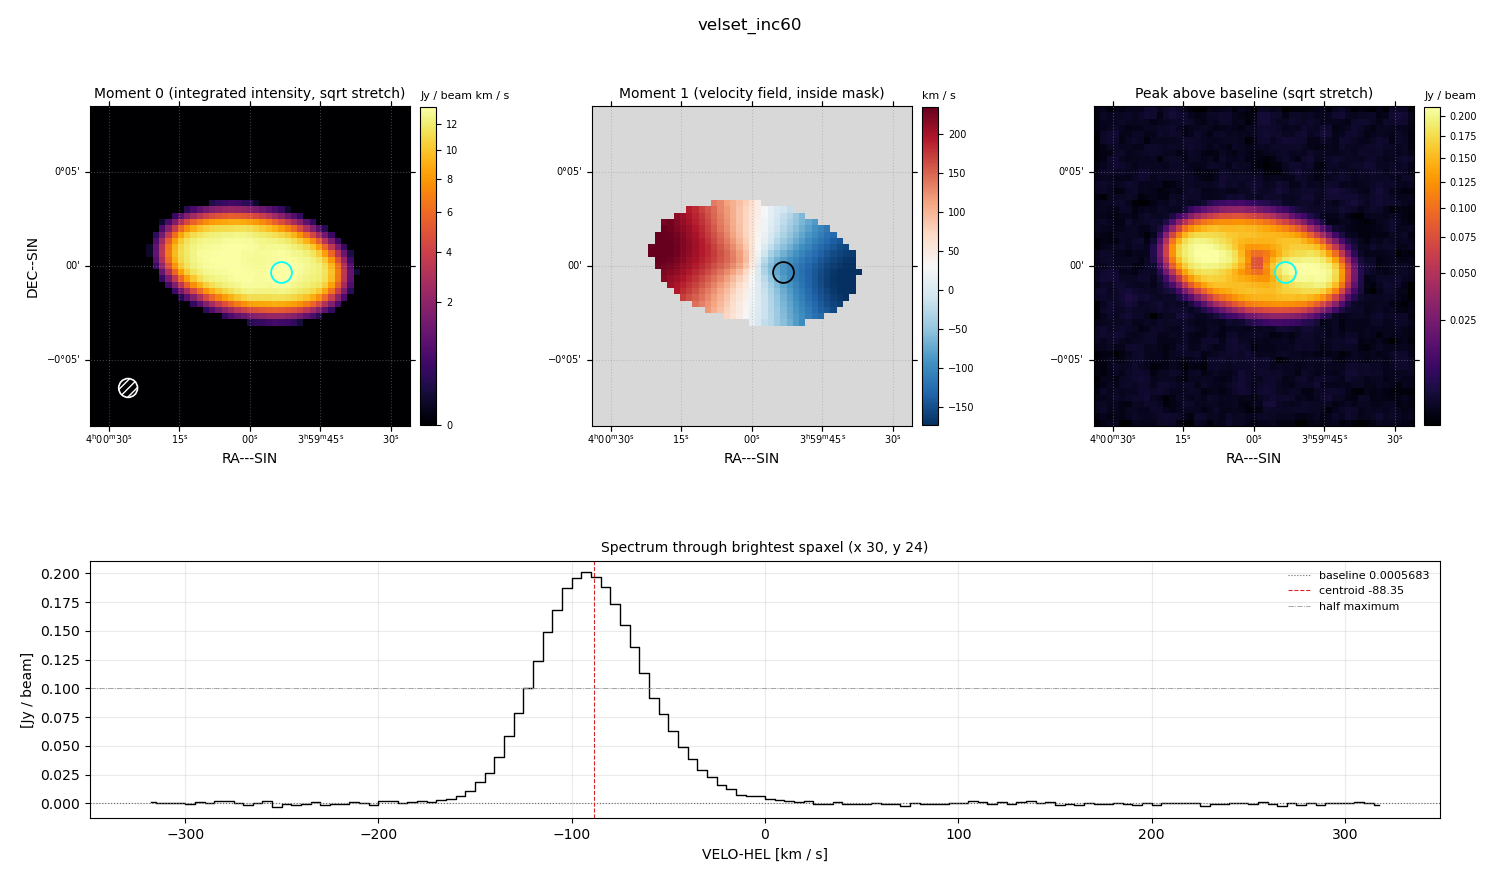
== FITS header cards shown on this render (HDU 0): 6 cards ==
OBJECT  = 'velset_inc60'
BUNIT   = 'JY/BEAM '           /
CTYPE1  = 'RA---SIN'           /
CTYPE2  = 'DEC--SIN'           /
CTYPE3  = 'VELO-HEL'           /
CUNIT3  = 'km/s    '           /

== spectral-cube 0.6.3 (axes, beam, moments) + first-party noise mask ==
SpectralCube HDU 0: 128 channels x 51 x 51 spaxels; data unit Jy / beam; figure title: velset_inc60
Units: BUNIT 'JY/BEAM' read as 'Jy/beam' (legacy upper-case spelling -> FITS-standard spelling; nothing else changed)
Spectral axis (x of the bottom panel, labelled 'VELO-HEL [km / s]'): -317 .. 317 km / s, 128 channels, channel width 5 km / s
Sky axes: RA---SIN/DEC--SIN; field 17' x 17' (20 arcsec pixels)
Beam (drawn as the hatched ellipse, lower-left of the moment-0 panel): BMAJ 60 arcsec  BMIN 60 arcsec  BPA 0 deg
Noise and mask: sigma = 1.0e-03 Jy / beam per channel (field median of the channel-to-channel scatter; agrees with the line-free scatter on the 2096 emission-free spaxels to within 1%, no correlation factor applied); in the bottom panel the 96 channels outside the line scatter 1.3e-03 Jy / beam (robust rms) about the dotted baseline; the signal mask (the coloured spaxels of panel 2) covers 19% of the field
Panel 1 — Moment 0 (line voxels x channel width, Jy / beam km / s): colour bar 0 .. 13.4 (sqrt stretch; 0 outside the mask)
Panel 2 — Moment 1 (intensity-weighted velocity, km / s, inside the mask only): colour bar -173 .. 235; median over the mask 30
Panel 3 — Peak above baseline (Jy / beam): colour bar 0.00177 .. 0.212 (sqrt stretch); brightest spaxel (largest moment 0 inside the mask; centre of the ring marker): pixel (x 30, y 24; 0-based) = FK5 03h59m54s -00d00m20s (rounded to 2 s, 20 arcsec steps: no finer than the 20 arcsec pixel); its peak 0.2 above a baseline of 0.0005683
Panel 4 — spectrum at that spaxel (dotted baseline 0.0005683 Jy / beam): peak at -92 km / s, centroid -88.35 km / s (red dashed line; intensity-weighted over the run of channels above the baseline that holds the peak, -185 .. 25 km / s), W50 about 60 km / s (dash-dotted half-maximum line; edge to edge of the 12 channels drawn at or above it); detected line -160 .. 0 km / s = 32 of 128 channels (25%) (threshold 4 sigma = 0.0041 Jy / beam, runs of >= 3 channels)